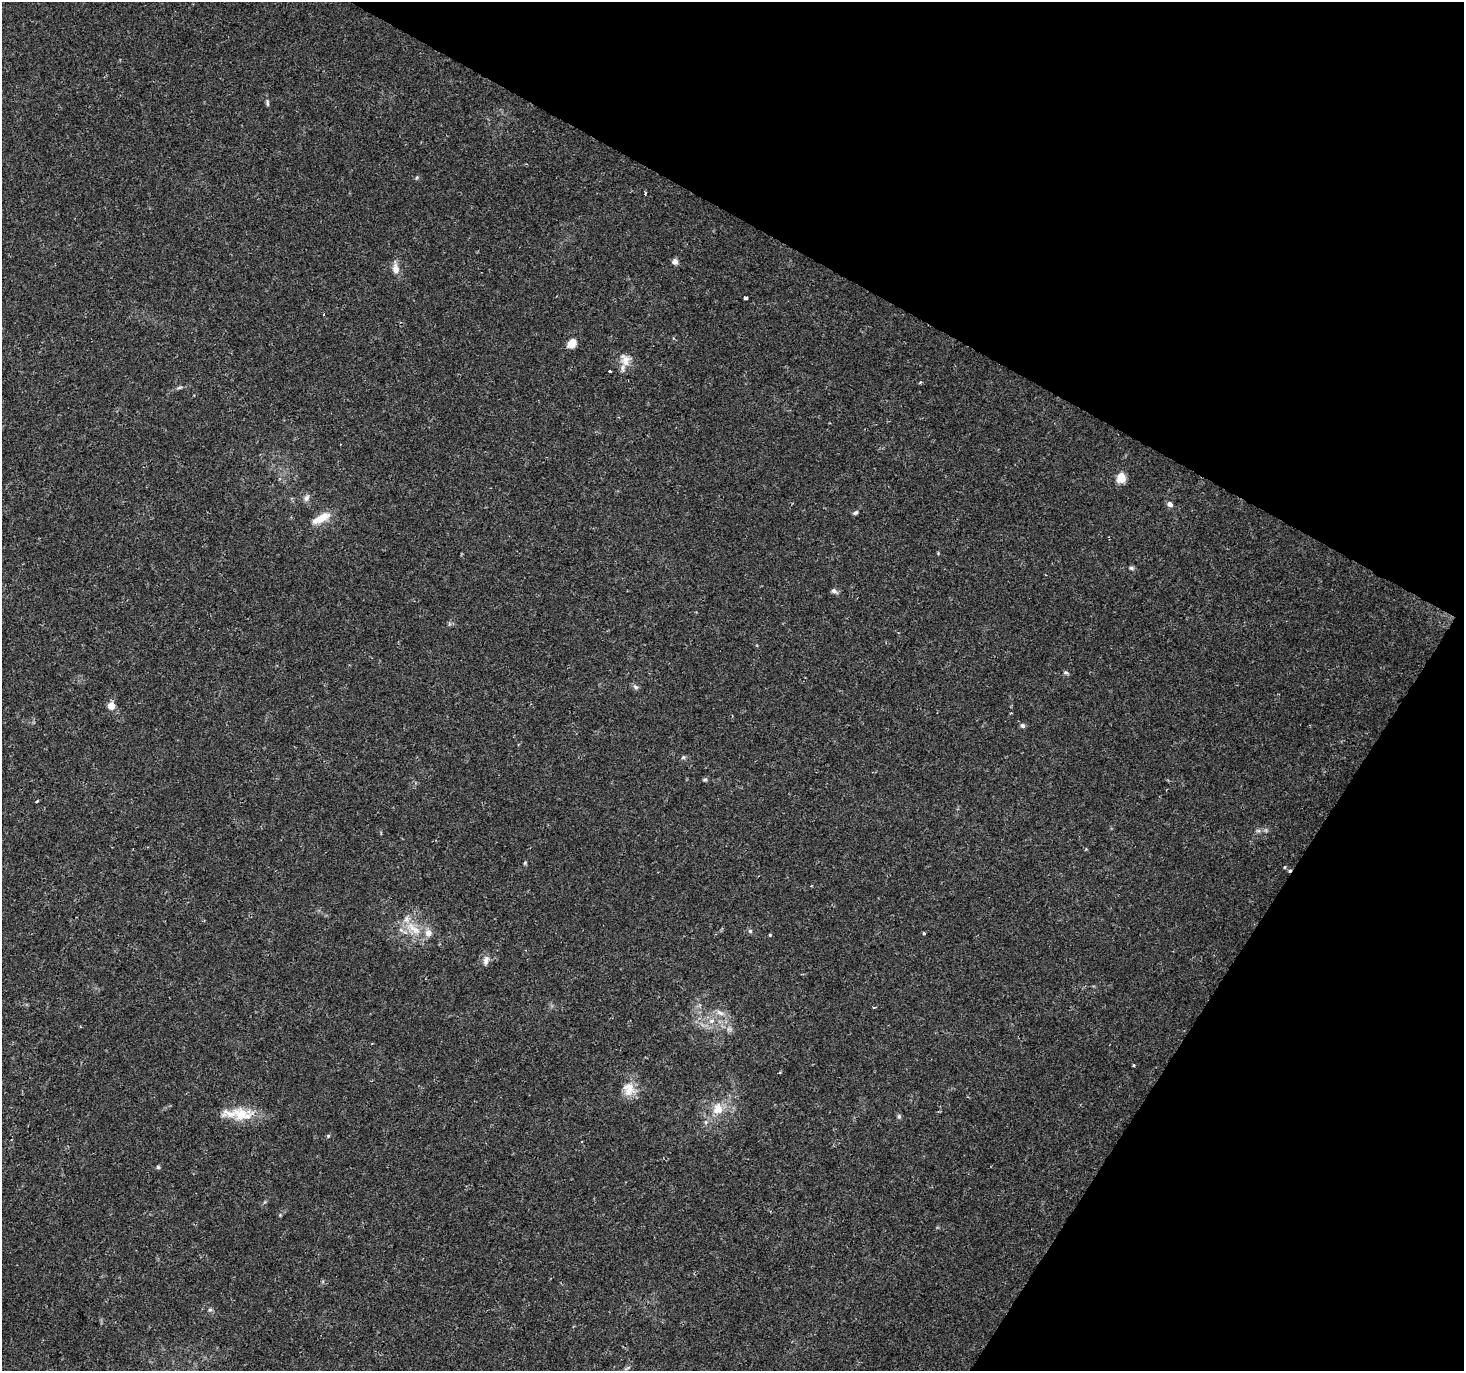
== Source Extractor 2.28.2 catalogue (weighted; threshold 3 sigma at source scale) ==
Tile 8 of 4 x 4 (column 4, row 2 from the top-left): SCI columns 4386-5847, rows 2933-4301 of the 5854 x 5930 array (HDU 1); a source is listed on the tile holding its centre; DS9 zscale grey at full resolution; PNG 1466 x 1373 px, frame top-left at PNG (2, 2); no overlay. Shown black and unused: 27% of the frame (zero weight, under 2 of 3 exposures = <1% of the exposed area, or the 3 px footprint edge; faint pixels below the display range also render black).
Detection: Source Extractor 2.28.2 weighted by HDU 2 'WHT'; one run over the whole footprint, this tile lists its part. Background 0.0162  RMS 0.0025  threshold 0.0112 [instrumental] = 3 sigma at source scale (4.5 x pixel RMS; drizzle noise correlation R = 1.50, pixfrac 1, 0.0396/0.0396 arcsec/px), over >= 5 px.
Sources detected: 48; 1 too faint to see at this stretch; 1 cosmic-ray / hot-pixel residue — not listed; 2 inside a brighter listed object's ellipse — not listed separately; the other 44 listed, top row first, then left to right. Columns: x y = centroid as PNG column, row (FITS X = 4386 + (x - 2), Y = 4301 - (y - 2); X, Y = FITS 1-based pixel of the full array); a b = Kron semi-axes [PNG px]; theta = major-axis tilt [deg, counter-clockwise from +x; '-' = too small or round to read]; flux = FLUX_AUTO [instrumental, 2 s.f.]
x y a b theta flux
267 103 10 4 -90 0.53
645 193 4 3 - 0.29
675 262 5 5 - 1.5
396 269 14 8 -84 2.1
746 298 4 3 - 1.3
572 343 10 7 42 2.9
625 360 19 14 -71 2.8
609 371 3 3 - 0.51
920 382 5 3 - 0.27
179 388 8 3 19 0.47
1121 478 10 9 - 3.3
306 498 10 7 51 0.92
1170 504 6 5 - 1.1
855 513 7 5 31 0.53
322 518 20 7 27 4.7
1131 568 7 5 -4 0.48
834 591 9 6 -27 0.7
1066 672 6 5 - 0.42
636 687 8 5 -27 0.61
111 706 5 5 - 5.1
1022 726 7 6 - 0.58
683 757 6 5 - 0.42
705 780 6 5 - 0.4
37 801 3 2 - 0.25
1258 831 7 4 -1 0.53
525 862 5 3 - 0.24
1285 867 4 3 - 0.26
413 928 30 11 -37 5.2
750 931 5 5 - 0.47
924 933 3 3 - 0.37
770 935 4 4 - 0.23
486 960 14 7 79 1.3
720 1013 12 6 -29 1.3
711 1021 9 7 29 1.4
1134 1065 3 3 - 0.31
629 1089 20 17 -73 4
718 1109 16 14 87 4.1
242 1114 31 18 0 6.9
899 1116 6 5 - 0.46
328 1136 5 4 - 0.33
158 1167 5 5 - 0.39
280 1215 4 4 - 0.23
210 1310 6 5 - 0.46
627 1368 12 2 30 0.36